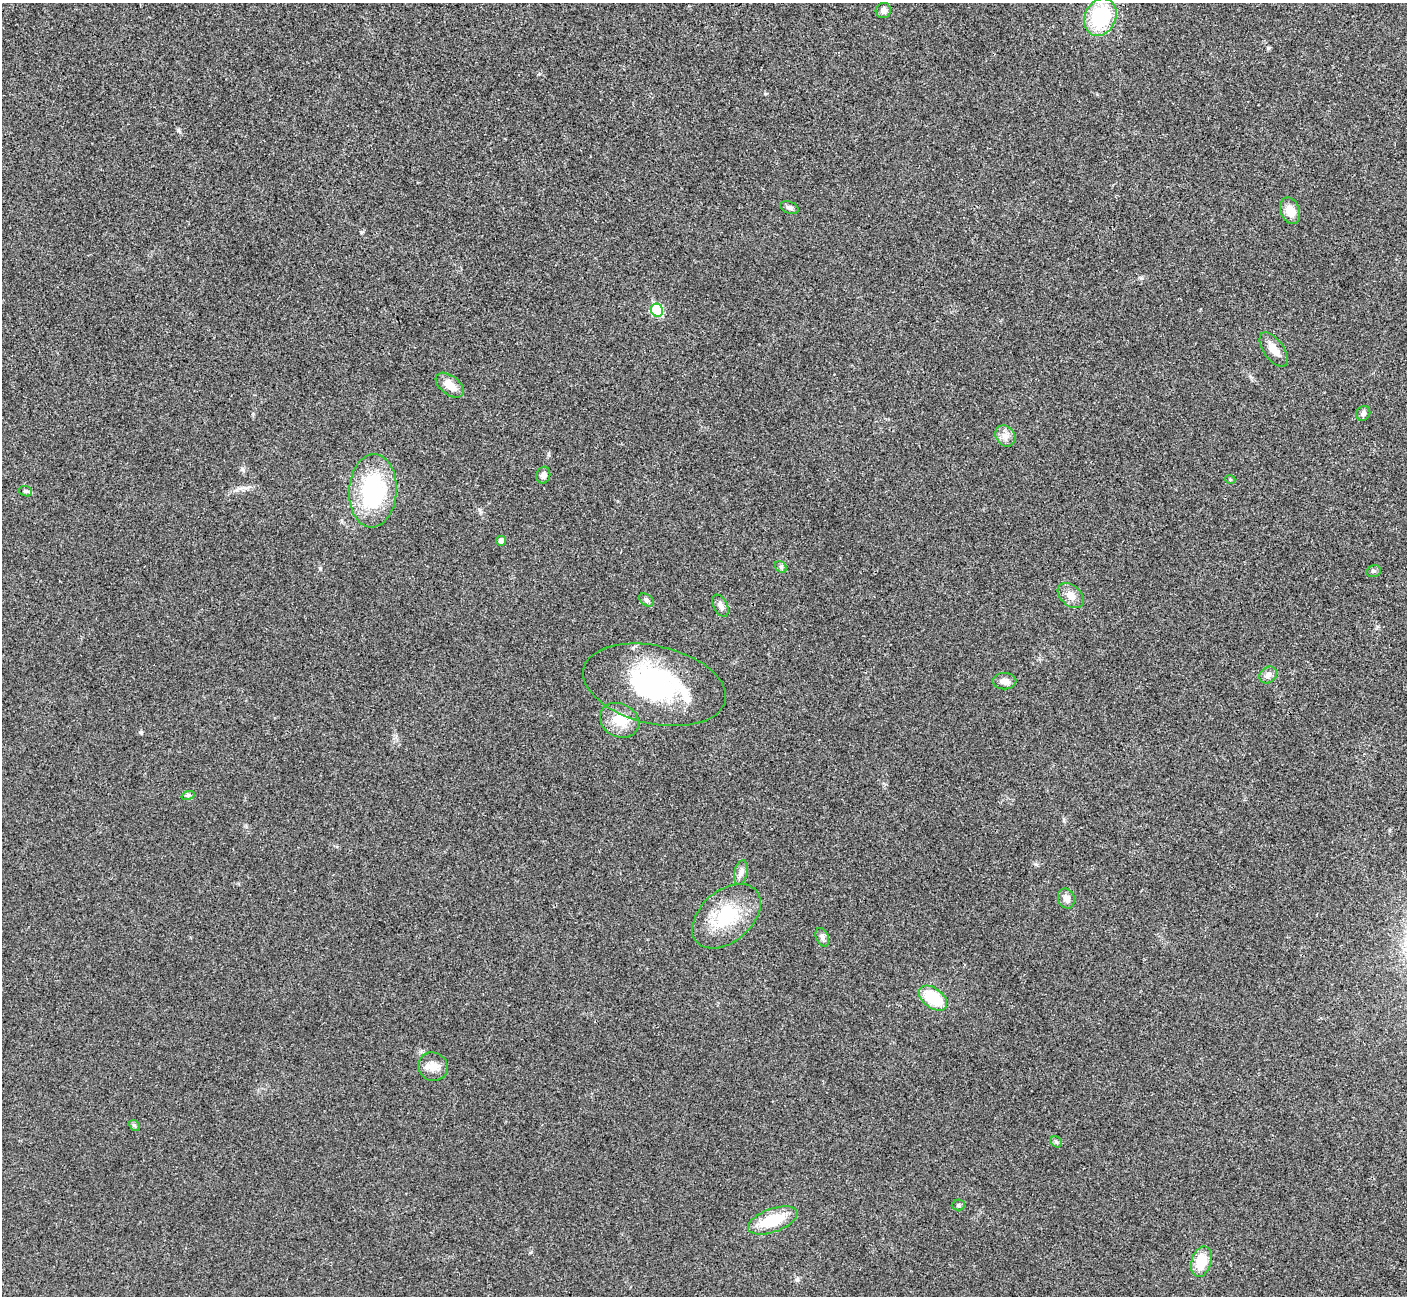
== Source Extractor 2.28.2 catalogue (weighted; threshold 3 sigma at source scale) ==
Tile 10 of 4 x 4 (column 2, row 3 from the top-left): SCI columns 1410-2814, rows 1460-2753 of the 5634 x 5628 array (HDU 1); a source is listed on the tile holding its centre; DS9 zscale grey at full resolution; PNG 1409 x 1298 px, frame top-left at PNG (2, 3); each listed source drawn as its Kron ellipse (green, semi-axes under 4 px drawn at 4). Shown black and unused: <1% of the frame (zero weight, under 3 of 4 exposures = <1% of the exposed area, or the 3 px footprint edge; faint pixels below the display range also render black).
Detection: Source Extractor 2.28.2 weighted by HDU 2 'WHT'; one run over the whole footprint, this tile lists its part. Background 0.0215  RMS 0.0053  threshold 0.0237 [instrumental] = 3 sigma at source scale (4.5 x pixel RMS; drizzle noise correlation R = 1.50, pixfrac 1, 0.05/0.05 arcsec/px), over >= 5 px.
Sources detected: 36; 1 inside a brighter object's white glare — neither listed nor drawn; the other 35 listed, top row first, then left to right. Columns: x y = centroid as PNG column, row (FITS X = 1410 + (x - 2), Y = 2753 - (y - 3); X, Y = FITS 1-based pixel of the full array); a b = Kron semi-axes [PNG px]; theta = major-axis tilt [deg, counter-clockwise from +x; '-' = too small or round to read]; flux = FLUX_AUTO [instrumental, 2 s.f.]
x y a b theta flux
883 10 8 7 - 2.6
1100 17 19 15 64 35
789 208 9 6 -22 1.7
1290 211 14 9 -69 6.6
657 310 7 6 - 31
1274 350 20 10 -55 6
450 385 16 9 -37 6.7
1363 413 8 6 56 1.8
1005 436 11 9 -54 3.6
543 475 8 7 - 2.5
1230 479 5 3 - 0.51
26 491 7 5 -18 0.98
373 491 37 23 86 52
501 541 5 5 - 2.2
781 567 6 5 - 1.1
1374 571 7 5 15 1.1
1071 595 15 10 -42 4.9
646 600 8 5 -37 1.1
721 606 12 7 -65 2.7
1268 675 9 7 38 2.6
1004 681 12 8 -1 3.2
654 685 73 39 -13 87
619 720 20 16 -29 11
188 795 7 4 17 0.85
741 872 12 6 79 2.5
1066 898 10 8 -67 2.9
726 916 39 25 41 29
822 937 10 6 -67 1.8
933 998 16 9 -37 21
433 1067 15 14 - 5.8
134 1125 6 4 -43 0.9
1056 1142 6 5 - 0.95
958 1205 6 5 - 0.93
773 1220 26 11 20 18
1201 1262 15 10 73 13
Unlisted compact peaks at least as high as the median listed source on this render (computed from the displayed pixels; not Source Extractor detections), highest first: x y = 178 130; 141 732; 320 568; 797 1280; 1268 48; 765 94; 548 454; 480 510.